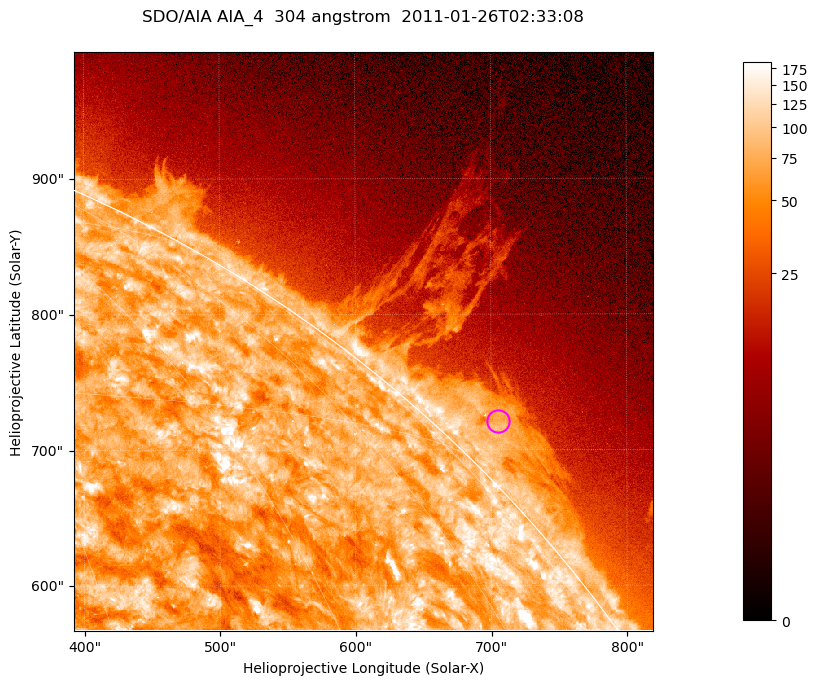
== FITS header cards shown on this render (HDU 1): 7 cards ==
TELESCOP= 'SDO/AIA '           / For AIA: SDO/AIA
INSTRUME= 'AIA_4   '           / For AIA: AIA_ATA1, AIA_ATA2, AIA_ATA3 or AIA_AT
WAVELNTH=                  304 / [angstrom] Wavelength
WAVEUNIT= 'angstrom'           / Wavelength unit: angstrom
DATE-OBS= '2011-01-26T02:33:08.125' / [ISO] Date when observation started; ISO 8
CTYPE1  = 'HPLN-TAN'           / CTYPE1; Typically HPLN
CTYPE2  = 'HPLT-TAN'           / CTYPE2; Typically HPLT

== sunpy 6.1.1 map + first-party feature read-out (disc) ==
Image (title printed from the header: SDO/AIA AIA_4  304 angstrom  2011-01-26T02:33:08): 711 x 711 px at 0.6 arcsec/px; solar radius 975 arcsec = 1624 px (partial field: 2.6% of the solar disc is inside the frame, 42% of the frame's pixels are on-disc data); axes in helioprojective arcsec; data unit not stated in the header (colour bar unlabelled)
Orientation: roll -0.132 deg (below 1 deg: not rotated)
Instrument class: DISC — disc imager (sunpy class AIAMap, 304 A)
Bright regions (active regions / flare kernels): reference = the on-disc median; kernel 7 px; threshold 5 sigma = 125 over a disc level ~74.9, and >= 1.15x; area >= 505 px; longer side >= 9 px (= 5.4 arcsec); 0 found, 0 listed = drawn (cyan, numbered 1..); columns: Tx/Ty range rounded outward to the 2 arcsec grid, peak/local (2 s.f.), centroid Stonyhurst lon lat
Off-limb structures (1.02-1.3 R_sun): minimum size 252 px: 5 found; the strongest spans PA ~310..320 deg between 1.02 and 1.06 R_sun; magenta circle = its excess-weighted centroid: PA ~315 deg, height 1.03 R_sun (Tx ~704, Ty ~722 arcsec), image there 2.9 x the reference